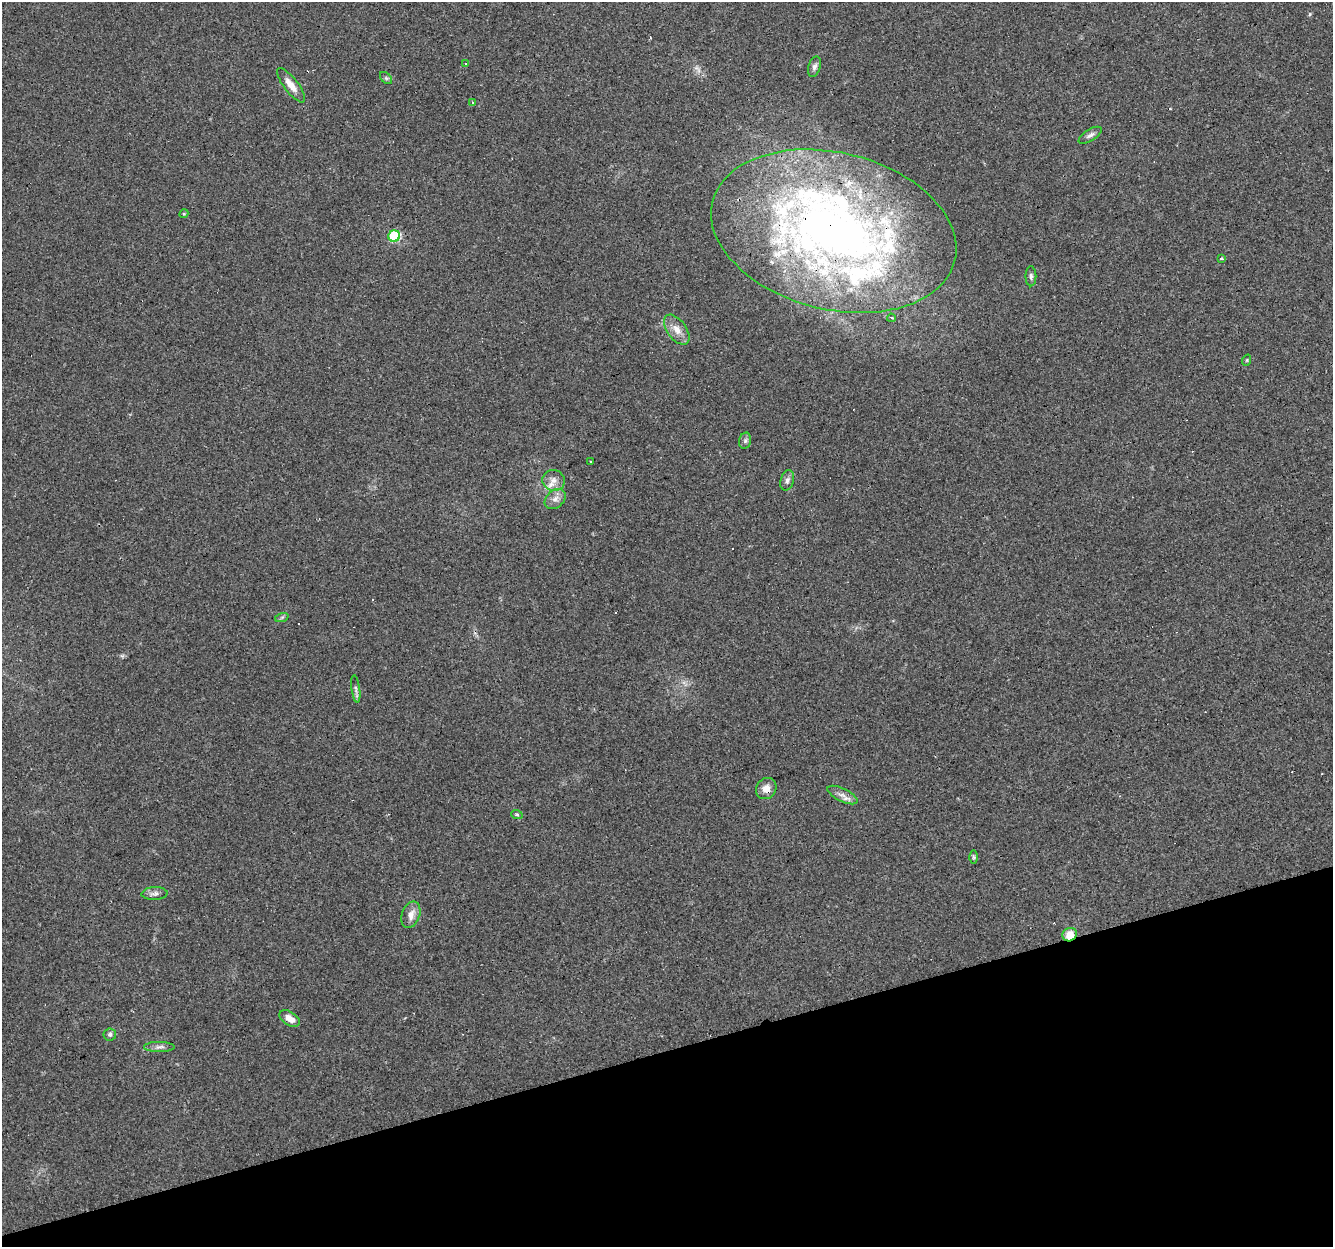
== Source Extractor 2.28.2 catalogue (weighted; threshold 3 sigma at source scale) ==
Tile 14 of 4 x 4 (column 2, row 4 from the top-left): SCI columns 1333-2663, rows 57-1301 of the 5326 x 5145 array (HDU 1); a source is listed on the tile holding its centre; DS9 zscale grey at full resolution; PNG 1335 x 1249 px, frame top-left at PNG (2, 2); each listed source drawn as its Kron ellipse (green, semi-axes under 4 px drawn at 4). Shown black and unused: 16% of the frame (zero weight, under 3 of 4 exposures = <1% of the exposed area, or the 3 px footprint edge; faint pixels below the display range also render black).
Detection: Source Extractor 2.28.2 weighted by HDU 2 'WHT'; one run over the whole footprint, this tile lists its part. Background 0.0777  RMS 0.0052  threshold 0.0233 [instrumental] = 3 sigma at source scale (4.5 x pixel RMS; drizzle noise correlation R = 1.50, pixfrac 1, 0.0396/0.0396 arcsec/px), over >= 5 px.
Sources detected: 44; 9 cosmic-ray / hot-pixel residue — neither listed nor drawn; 4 inside a brighter listed object's ellipse — not listed separately; the other 31 listed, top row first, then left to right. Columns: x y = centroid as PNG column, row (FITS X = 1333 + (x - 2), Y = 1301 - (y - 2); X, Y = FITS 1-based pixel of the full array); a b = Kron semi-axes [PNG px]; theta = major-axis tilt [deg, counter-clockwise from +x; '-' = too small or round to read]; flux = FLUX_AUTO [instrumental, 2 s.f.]
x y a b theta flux
466 63 3 3 - 3.4
814 67 10 6 73 1.7
386 78 7 4 -45 0.92
291 85 21 7 -52 5.1
472 102 3 3 - 2.7
1090 135 13 5 32 1.9
184 214 5 4 - 0.65
834 231 125 78 -14 380
394 236 6 5 - 44
1221 259 3 3 - 7.1
1031 276 10 5 90 1.4
891 318 4 3 - 0.99
677 330 17 9 -54 5.6
1247 360 6 3 72 0.54
745 441 8 6 76 1.3
590 461 3 3 - 1
554 480 11 10 - 4.1
787 480 10 6 75 1.9
555 499 12 8 41 3.1
282 617 7 4 19 0.82
356 689 14 3 -82 1.5
766 789 11 9 54 4.4
842 795 16 6 -26 3.2
517 815 6 3 -20 0.67
974 857 6 4 -89 0.87
155 894 13 6 3 2.1
411 915 14 9 69 4.4
1070 935 7 6 - 6.9
289 1019 11 6 -33 4.7
110 1034 6 6 - 1.2
159 1047 15 5 0 2.1
Overlapping masked pixels (flux is a lower limit): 3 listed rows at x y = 834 231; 766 789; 1070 935
Unlisted compact peaks at least as high as the median listed source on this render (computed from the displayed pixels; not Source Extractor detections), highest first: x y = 1310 14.